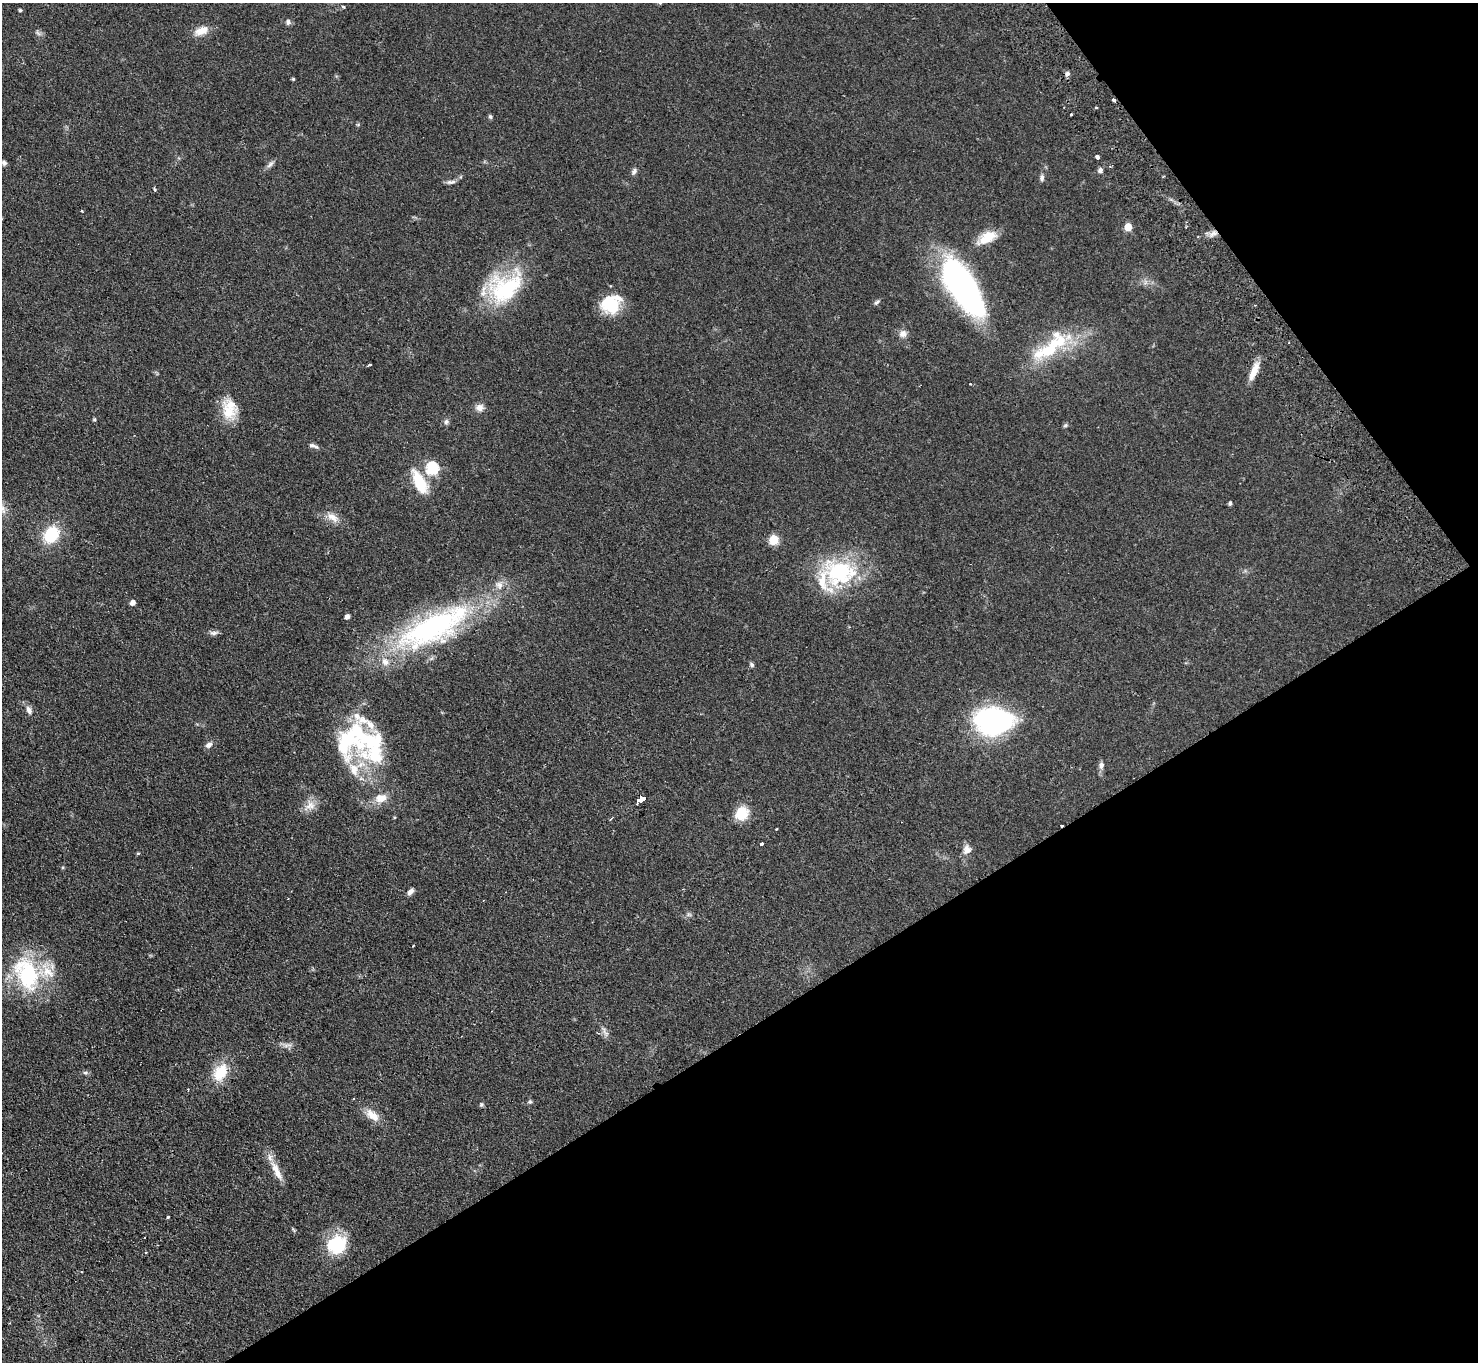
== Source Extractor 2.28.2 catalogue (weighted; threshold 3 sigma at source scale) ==
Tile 12 of 4 x 4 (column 4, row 3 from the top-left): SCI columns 4478-5953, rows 1696-3055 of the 6002 x 5970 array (HDU 1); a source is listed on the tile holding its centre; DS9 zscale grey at full resolution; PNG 1480 x 1364 px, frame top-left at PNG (2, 3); no overlay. Shown black and unused: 31% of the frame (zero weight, under 2 of 3 exposures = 3% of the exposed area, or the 3 px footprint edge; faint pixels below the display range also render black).
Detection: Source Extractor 2.28.2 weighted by HDU 2 'WHT'; one run over the whole footprint, this tile lists its part. Background 0.0872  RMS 0.0064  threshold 0.0289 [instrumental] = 3 sigma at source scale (4.5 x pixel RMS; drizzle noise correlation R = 1.50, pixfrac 1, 0.05/0.05 arcsec/px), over >= 5 px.
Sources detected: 97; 1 inside a brighter object's white glare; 4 cosmic-ray / hot-pixel residue — not listed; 12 inside a brighter listed object's ellipse — not listed separately; the other 80 listed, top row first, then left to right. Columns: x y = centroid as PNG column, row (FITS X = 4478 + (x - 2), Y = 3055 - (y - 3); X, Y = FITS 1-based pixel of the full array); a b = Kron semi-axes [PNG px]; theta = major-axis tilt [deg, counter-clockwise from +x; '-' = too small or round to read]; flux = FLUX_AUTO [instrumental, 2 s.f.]
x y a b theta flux
343 7 5 4 - 0.93
20 10 4 3 - 0.87
288 22 7 6 - 1.7
202 31 20 10 21 7
38 33 9 3 -45 1.1
1067 74 5 5 - 1.9
293 79 4 4 - 0.75
1114 100 4 3 - 1.8
1096 107 3 3 - 0.7
1071 114 3 3 - 2
490 117 6 5 - 1
358 125 5 3 - 0.62
1097 157 4 3 - 6.7
4 163 6 5 - 1.6
270 164 12 5 41 2.2
1100 170 6 6 - 1.9
634 171 9 6 56 1.8
1042 178 8 6 79 1.7
451 182 13 5 5 2
154 189 5 3 - 0.81
82 211 3 3 - 1.3
1128 227 5 5 - 14
987 238 24 12 30 12
962 287 57 22 -58 180
505 288 48 33 37 53
877 302 9 4 42 1.4
611 304 22 20 38 23
903 334 9 9 - 3.4
1048 350 65 18 29 36
369 365 3 3 - 1.3
1254 371 25 7 66 7.7
970 384 3 3 - 0.53
479 408 10 9 - 3.7
229 411 24 20 -29 14
94 419 4 4 - 1
446 422 8 6 77 1.6
1065 425 7 4 45 0.89
314 446 14 5 -21 2
432 468 6 6 - 62
419 482 26 11 -62 21
1230 503 4 4 - 1.4
2 509 15 9 -69 4.4
332 517 19 9 -39 5.8
51 534 16 13 58 26
774 540 10 10 - 7.9
839 572 40 36 -16 58
133 603 4 4 - 3.7
347 617 4 4 - 3.4
432 627 93 37 26 130
214 633 12 6 4 2
752 665 6 5 - 1.3
29 710 12 7 -67 3
992 721 34 22 -2 140
209 745 9 6 34 2.5
373 745 53 33 -82 55
1101 765 8 7 - 2.4
381 798 14 10 16 7.6
641 799 7 3 31 890
310 806 17 12 30 6.3
741 814 14 11 48 15
394 817 4 3 - 0.51
611 819 4 3 - 0.67
762 844 3 3 - 3
967 850 11 10 - 4.4
138 853 4 4 - 0.64
411 891 9 5 54 2.3
506 892 3 2 - 0.49
413 945 4 2 - 0.46
27 974 47 31 -67 58
606 1033 7 6 - 1.9
287 1045 16 3 7 2.1
220 1072 24 16 62 16
85 1073 8 5 -18 1.2
530 1102 6 5 - 1
481 1105 6 5 - 0.96
372 1115 21 10 -40 7.7
276 1171 31 8 -63 8.7
168 1217 3 3 - 1.3
336 1244 25 21 22 27
146 1252 3 3 - 0.72
Overlapping masked pixels (flux is a lower limit): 1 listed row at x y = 1114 100
Isophote crosses this tile's border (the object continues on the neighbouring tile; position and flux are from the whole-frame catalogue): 1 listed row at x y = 2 509